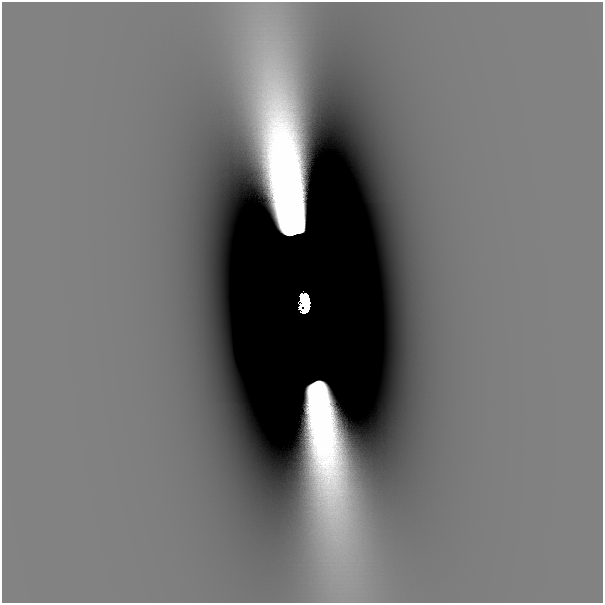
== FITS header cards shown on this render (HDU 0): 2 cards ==
NAXIS1  =                  601
NAXIS2  =                  601

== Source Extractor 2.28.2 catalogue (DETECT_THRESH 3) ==
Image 601 x 601 px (HDU 0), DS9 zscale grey, 1 PNG px = 1 image px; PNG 605 x 605 px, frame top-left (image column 1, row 601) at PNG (2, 2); no overlay
Background -5.21e-12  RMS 2.8e-12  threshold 8.45e-12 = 3 sigma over >= 5 px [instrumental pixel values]
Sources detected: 3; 2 with non-positive FLUX_AUTO (blend fragments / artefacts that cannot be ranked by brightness) are not listed; the other 1 listed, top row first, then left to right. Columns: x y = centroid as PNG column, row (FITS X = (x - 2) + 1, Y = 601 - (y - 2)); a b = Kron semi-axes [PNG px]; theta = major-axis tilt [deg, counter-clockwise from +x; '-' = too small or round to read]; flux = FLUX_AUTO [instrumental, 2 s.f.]
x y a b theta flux
305 302 15 8 -86 4.6
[2 non-positive-flux detections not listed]